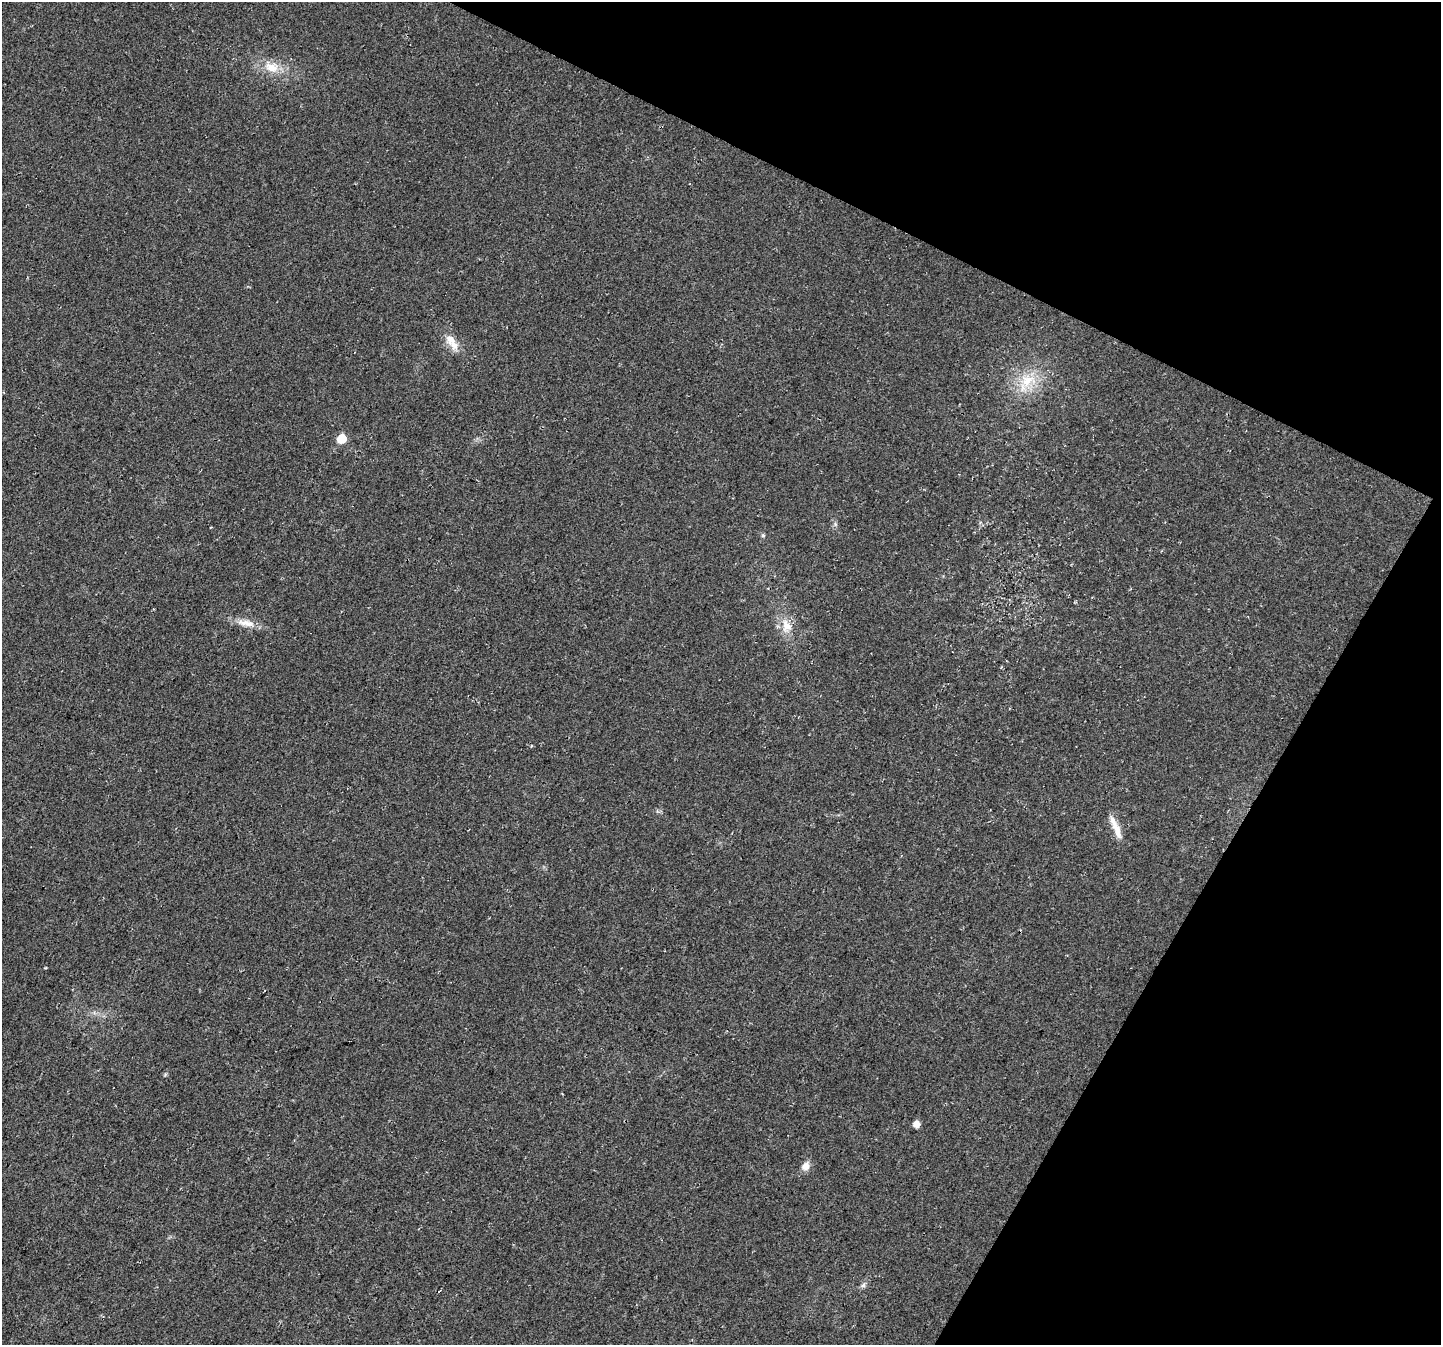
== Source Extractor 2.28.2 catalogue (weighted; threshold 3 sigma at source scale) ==
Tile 8 of 4 x 4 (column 4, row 2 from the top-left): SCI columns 4348-5786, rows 2940-4282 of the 5830 x 5942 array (HDU 1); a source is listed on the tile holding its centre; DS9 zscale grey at full resolution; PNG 1443 x 1347 px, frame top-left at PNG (2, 2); no overlay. Shown black and unused: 24% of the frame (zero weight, under 3 of 4 exposures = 5% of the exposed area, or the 3 px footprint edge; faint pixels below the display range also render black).
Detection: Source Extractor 2.28.2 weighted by HDU 2 'WHT'; one run over the whole footprint, this tile lists its part. Background 0.023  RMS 0.0072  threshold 0.0325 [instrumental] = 3 sigma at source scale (4.5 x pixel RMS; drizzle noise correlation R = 1.50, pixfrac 1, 0.0396/0.0396 arcsec/px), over >= 5 px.
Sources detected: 15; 2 cosmic-ray / hot-pixel residue — not listed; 1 inside a brighter listed object's ellipse — not listed separately; the other 12 listed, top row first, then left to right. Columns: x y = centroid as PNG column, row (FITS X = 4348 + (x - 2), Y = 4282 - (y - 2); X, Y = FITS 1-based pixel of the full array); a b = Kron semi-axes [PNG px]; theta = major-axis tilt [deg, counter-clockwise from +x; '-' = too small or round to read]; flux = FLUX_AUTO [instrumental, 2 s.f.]
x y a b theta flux
271 67 21 13 -17 14
450 339 16 14 -62 8.1
1027 380 27 20 18 25
341 439 6 6 - 29
835 524 6 5 - 1.4
763 535 6 5 - 1.2
248 624 16 9 -1 7.4
786 626 20 14 -76 12
1117 831 28 9 -73 10
916 1124 6 5 - 6.7
806 1166 11 9 53 5.1
863 1285 7 5 44 1.9